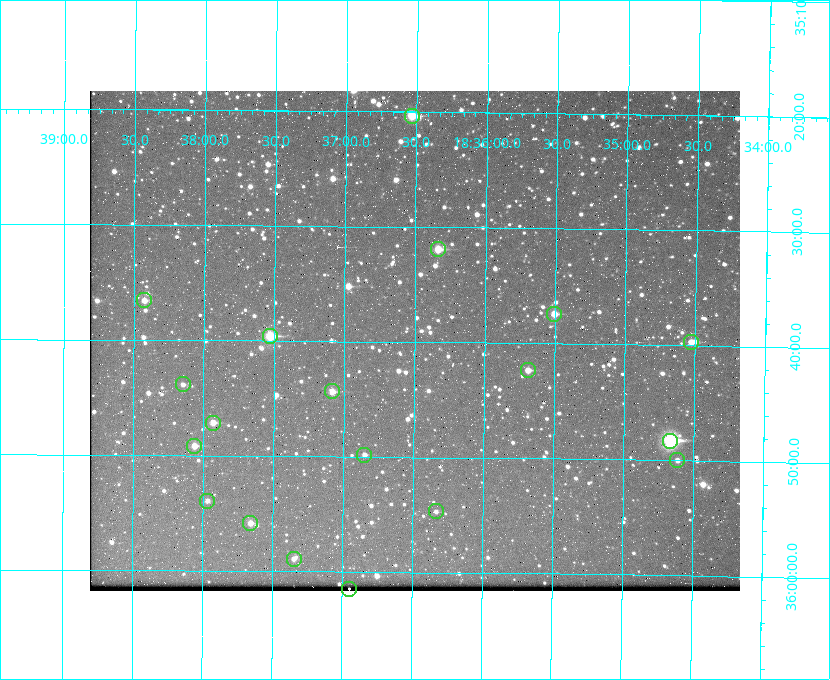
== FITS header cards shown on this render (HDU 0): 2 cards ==
NAXIS1  =                  650 / Width of table row in bytes
NAXIS2  =                  500 / Number of rows in table

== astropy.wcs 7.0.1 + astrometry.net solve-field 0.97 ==
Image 650 x 500 px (HDU 0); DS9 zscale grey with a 90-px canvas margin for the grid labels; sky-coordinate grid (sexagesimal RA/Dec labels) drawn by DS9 from the SOLVED WCS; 19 Tycho-2 reference stars matched to detected sources circled (green)
Header WCS: none
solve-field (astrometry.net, Tycho-2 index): SOLVED blind (the file carries no WCS)
Solved WCS: RA---TAN-SIP/DEC--TAN-SIP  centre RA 18:36:30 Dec +35:40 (279.12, +35.66 deg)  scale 5.21 arcsec/px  FOV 56.5' x 43.4'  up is +179 deg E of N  parity flipped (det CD > 0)
(file carries no celestial WCS; the grid is the blind solution)
Tycho-2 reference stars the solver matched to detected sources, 19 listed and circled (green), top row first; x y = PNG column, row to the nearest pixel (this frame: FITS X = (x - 90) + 1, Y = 500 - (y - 91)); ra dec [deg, ICRS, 3 dp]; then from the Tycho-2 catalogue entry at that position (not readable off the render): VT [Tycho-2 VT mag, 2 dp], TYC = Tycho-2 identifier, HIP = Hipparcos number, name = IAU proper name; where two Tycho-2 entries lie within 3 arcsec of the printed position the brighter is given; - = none
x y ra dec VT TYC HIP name
412 116 279.134 +35.339 9.91 2645-980-1 - -
438 249 279.085 +35.532 9.84 2645-710-1 - -
144 300 279.606 +35.610 10.50 2645-565-1 - -
554 314 278.877 +35.623 10.37 2632-1282-1 - -
270 336 279.382 +35.660 8.88 2649-136-1 91311 -
691 342 278.632 +35.662 10.68 2636-195-1 - -
528 370 278.922 +35.705 10.37 2636-96-1 - -
183 384 279.537 +35.731 11.00 2649-31-1 - -
332 391 279.271 +35.739 10.27 2649-22-1 - -
213 423 279.483 +35.786 9.96 2649-1276-1 - -
670 441 278.667 +35.805 7.78 2636-68-1 91080 -
194 446 279.516 +35.819 10.07 2649-1464-1 - -
364 455 279.212 +35.831 10.99 2649-1529-1 - -
677 460 278.654 +35.833 11.29 2636-133-1 - -
207 501 279.492 +35.899 10.86 2649-1492-1 - -
436 511 279.083 +35.912 11.42 2649-1448-1 - -
250 523 279.414 +35.931 10.32 2649-1381-1 - -
294 559 279.337 +35.982 10.50 2649-1232-1 - -
349 589 279.237 +36.025 11.10 2649-1371-1 - -